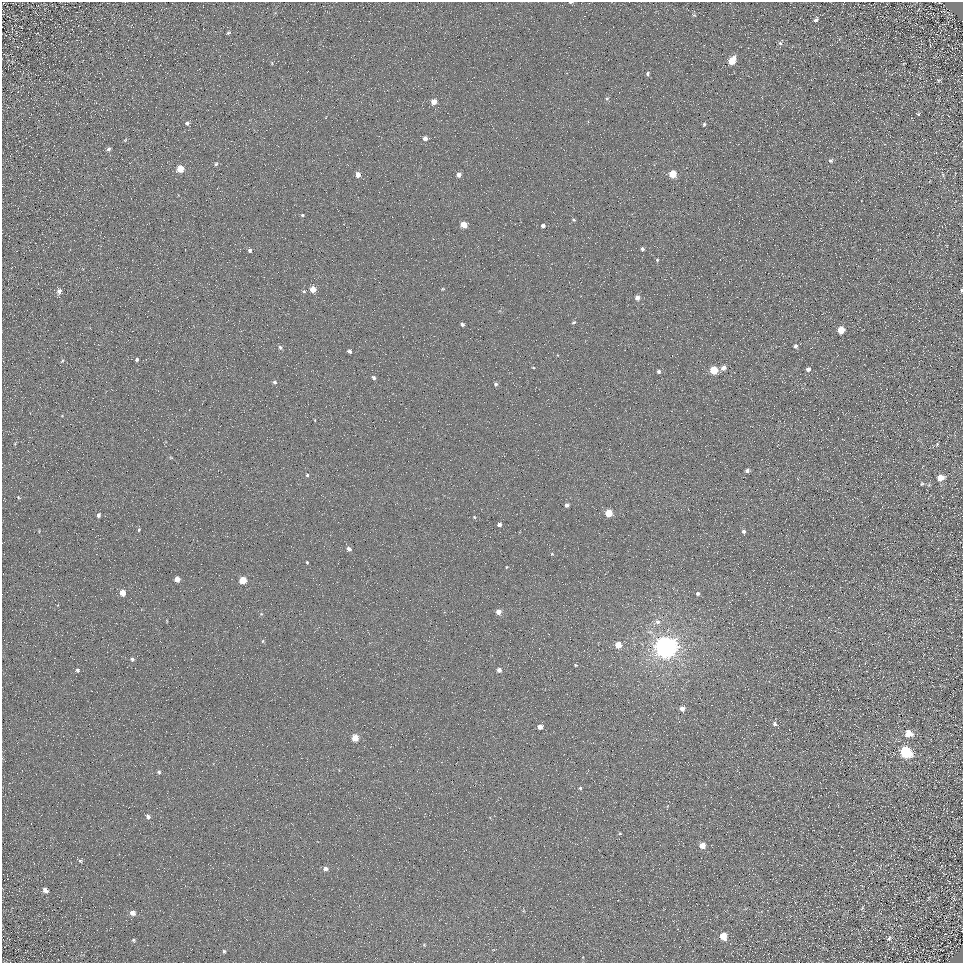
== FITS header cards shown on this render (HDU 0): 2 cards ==
NAXIS1  =                  961
NAXIS2  =                  961

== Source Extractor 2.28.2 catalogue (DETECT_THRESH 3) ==
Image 961 x 961 px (HDU 0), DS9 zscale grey, 1 PNG px = 1 image px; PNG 965 x 965 px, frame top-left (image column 1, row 961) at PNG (2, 2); no overlay
Background 4.89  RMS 8.6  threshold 25.8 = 3 sigma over >= 5 px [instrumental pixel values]
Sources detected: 109; all 109 listed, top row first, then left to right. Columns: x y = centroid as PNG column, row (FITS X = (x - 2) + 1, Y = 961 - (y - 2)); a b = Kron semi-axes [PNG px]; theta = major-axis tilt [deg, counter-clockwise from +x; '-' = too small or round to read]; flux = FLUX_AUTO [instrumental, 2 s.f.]
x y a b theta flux
571 2 5 2 - 700
694 15 5 3 - 610
816 20 6 4 55 1500
228 33 5 3 - 880
780 43 6 5 - 1100
732 61 6 5 - 15000
272 63 5 3 - 580
647 74 5 4 - 1100
939 80 6 3 2 630
607 99 5 5 - 910
434 102 6 5 - 5000
918 114 4 4 - 680
187 123 5 4 - 1300
704 124 4 3 - 930
425 138 5 5 - 2700
125 140 6 3 45 590
109 149 6 5 - 1400
830 160 6 5 - 1300
216 164 5 5 - 920
180 169 5 5 - 12000
673 174 5 5 - 16000
358 175 5 4 - 4200
459 175 5 5 - 2900
943 175 6 3 -73 680
302 215 4 4 - 700
573 220 4 3 - 690
464 224 5 4 - 11000
543 225 4 4 - 1600
642 249 4 3 - 1100
779 249 2 2 - 270
250 250 5 4 - 1500
657 260 4 4 - 640
313 289 5 4 - 7300
443 289 4 4 - 510
961 290 5 3 - 730
59 291 6 5 - 2200
304 291 5 4 - 740
637 298 5 4 - 3300
574 322 5 4 - 840
462 324 4 3 - 1400
841 330 5 5 - 12000
795 346 6 5 - 1400
280 347 6 5 - 1200
349 351 4 4 - 1400
137 360 3 3 - 990
62 361 5 3 - 680
533 367 5 3 - 470
723 368 5 5 - 3400
808 369 4 4 - 2000
714 370 5 5 - 22000
659 371 4 4 - 1300
374 377 5 4 - 1400
274 382 5 4 - 1300
496 384 5 4 - 1100
315 420 4 2 - 430
937 444 5 4 - 670
171 458 6 3 -19 610
747 471 4 3 - 1800
307 475 4 4 - 800
940 477 6 5 - 7500
922 484 5 4 - 750
18 497 4 4 - 570
567 505 4 4 - 2100
608 513 5 5 - 18000
99 515 5 4 - 1500
474 517 5 4 - 640
499 524 4 4 - 2700
139 530 4 3 - 690
744 532 4 4 - 1600
349 549 5 4 - 2300
552 554 4 4 - 580
307 562 3 2 - 610
507 567 4 3 - 490
177 579 5 4 - 4900
243 580 5 5 - 14000
123 593 5 5 - 6600
698 593 5 4 - 1500
498 612 5 4 - 5400
261 614 5 4 - 660
167 621 5 3 - 490
657 622 7 6 - 2500
263 641 4 4 - 600
618 645 4 4 - 10000
665 647 7 7 - 800000
132 659 5 4 - 1200
576 665 5 3 - 630
77 670 6 5 - 1300
499 670 4 4 - 3500
682 709 5 5 - 3600
775 724 6 5 - 1700
540 727 4 4 - 4600
909 733 7 6 - 8700
355 738 5 4 - 12000
906 752 7 6 - 72000
159 772 5 5 - 990
580 788 4 3 - 820
148 816 6 4 -55 1800
620 834 5 3 - 560
702 845 5 4 - 7000
80 861 6 5 - 870
325 869 6 6 - 2300
45 890 6 5 - 2500
862 908 6 3 46 660
132 913 6 5 - 2900
723 936 6 5 - 12000
889 938 8 5 71 1500
134 940 5 4 - 760
424 945 4 4 - 490
224 951 5 4 - 830
At the frame edge (FLAGS 8, measured only in part): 2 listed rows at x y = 571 2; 961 290